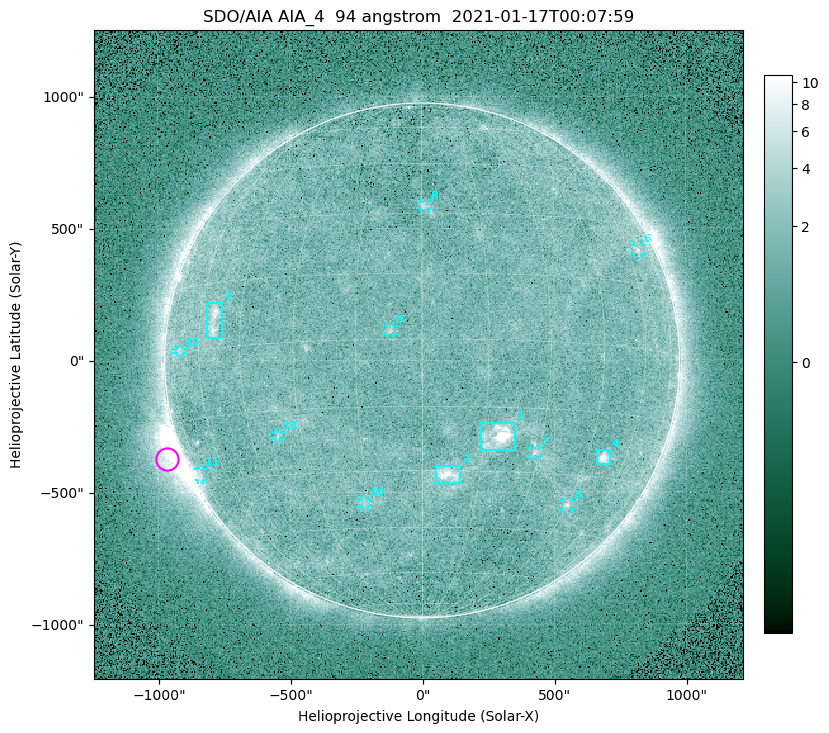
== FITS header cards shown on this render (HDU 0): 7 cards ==
TELESCOP= 'SDO/AIA '
INSTRUME= 'AIA_4   '
WAVELNTH=                   94
WAVEUNIT= 'angstrom'
DATE-OBS= '2021-01-17T00:07:59.12'
CTYPE1  = 'HPLN-TAN'
CTYPE2  = 'HPLT-TAN'

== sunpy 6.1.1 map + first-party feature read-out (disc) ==
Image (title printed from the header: SDO/AIA AIA_4  94 angstrom  2021-01-17T00:07:59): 512 x 512 px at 4.8 arcsec/px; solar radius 976 arcsec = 203 px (full disc in frame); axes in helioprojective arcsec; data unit not stated in the header (colour bar unlabelled)
Orientation: roll -0.138 deg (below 1 deg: not rotated)
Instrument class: DISC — disc imager (sunpy class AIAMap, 94 A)
Bright regions (active regions / flare kernels): reference = the median radial profile (limb darkening/brightening removed); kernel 5 px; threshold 5 sigma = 1.89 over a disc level ~1.65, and >= 1.15x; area >= 9 px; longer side >= 5 px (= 24 arcsec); searched inside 0.97 R_sun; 13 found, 13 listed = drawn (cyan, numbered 1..; 9 of them under ~33 arcsec drawn as corner ticks so the feature stays visible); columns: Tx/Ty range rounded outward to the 10 arcsec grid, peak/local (2 s.f.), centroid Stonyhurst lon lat
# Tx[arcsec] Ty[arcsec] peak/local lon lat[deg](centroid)
1 220..350 -340..-230 12 +18 -22
2 50..150 -470..-400 5.6 +7 -31
3 -820..-750 90..220 4.6 -54 +6
4 660..710 -400..-340 8.6 +51 -25
5 530..570 -570..-530 3.5 +45 -37
6 800..840 400..440 2.9 +66 +23
7 410..440 -360..-330 2.8 +29 -25
8 -10..30 570..600 2.7 +1 +32
9 -140..-110 100..130 2.8 -7 +2
10 -230..-200 -550..-530 2.3 -17 -38
11 -850..-830 -450..-410 2.5 -75 -27
12 -930..-900 30..50 2.2 -70 +1
13 -560..-530 -300..-270 2.4 -37 -21
Off-limb structures (1.02-1.3 R_sun): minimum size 50 px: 4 found; the strongest spans PA ~95..130 deg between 1.02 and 1.22 R_sun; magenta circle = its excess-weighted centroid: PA ~110 deg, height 1.06 R_sun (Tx ~-970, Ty ~-370 arcsec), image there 4.9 x the reference